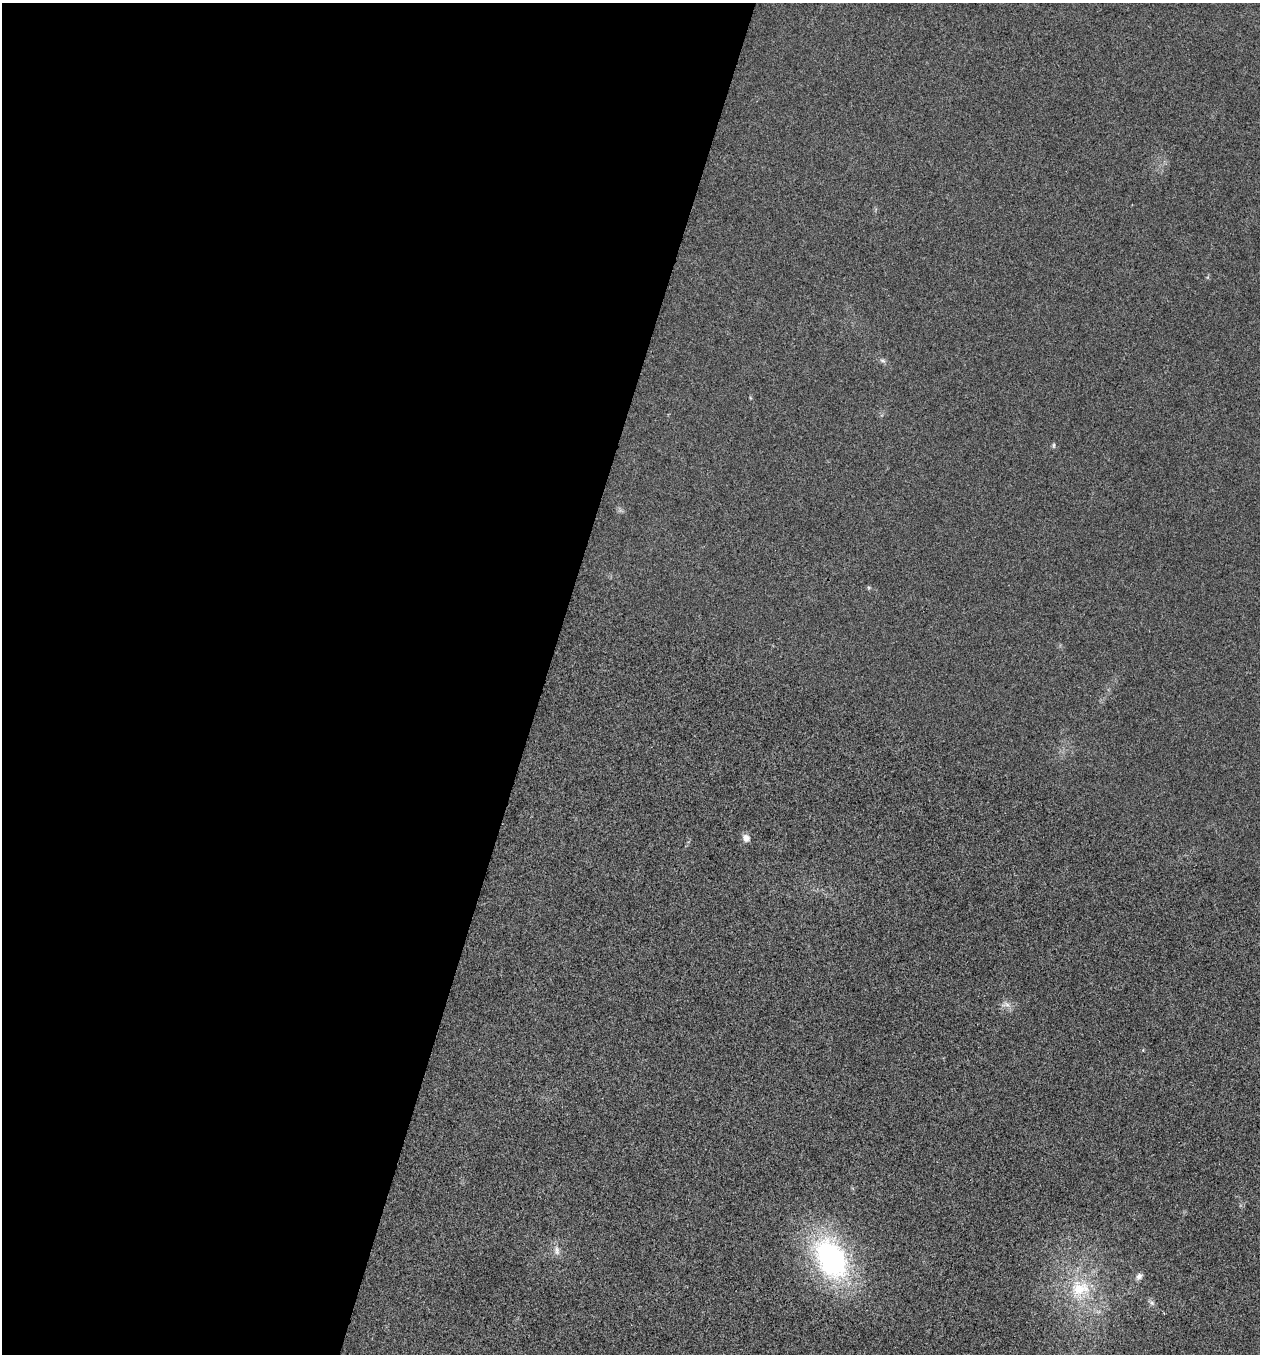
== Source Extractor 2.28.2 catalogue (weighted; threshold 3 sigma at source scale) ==
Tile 5 of 4 x 4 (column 1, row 2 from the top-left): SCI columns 274-1531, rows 2712-4063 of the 5440 x 5425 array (HDU 1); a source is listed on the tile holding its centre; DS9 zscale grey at full resolution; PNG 1262 x 1356 px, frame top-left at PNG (2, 3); no overlay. Shown black and unused: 43% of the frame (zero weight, under 3 of 4 exposures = <1% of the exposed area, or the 3 px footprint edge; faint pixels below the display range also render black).
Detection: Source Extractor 2.28.2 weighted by HDU 2 'WHT'; one run over the whole footprint, this tile lists its part. Background 0.0206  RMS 0.0057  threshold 0.0256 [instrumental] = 3 sigma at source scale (4.5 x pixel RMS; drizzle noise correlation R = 1.50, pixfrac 1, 0.05/0.05 arcsec/px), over >= 5 px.
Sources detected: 9; all 9 listed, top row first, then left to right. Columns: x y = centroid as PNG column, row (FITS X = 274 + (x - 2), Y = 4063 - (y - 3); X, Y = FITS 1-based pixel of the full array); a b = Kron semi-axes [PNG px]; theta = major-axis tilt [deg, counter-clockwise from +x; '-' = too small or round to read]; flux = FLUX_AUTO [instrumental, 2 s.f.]
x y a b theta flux
883 361 8 3 -19 1.2
1054 445 8 4 89 0.81
746 838 9 8 - 3.2
1007 1005 8 5 -29 2.2
557 1250 14 8 -82 3.2
831 1259 45 29 -61 120
1139 1276 9 6 49 2.1
1080 1289 32 28 6 32
1152 1303 7 6 - 1.5